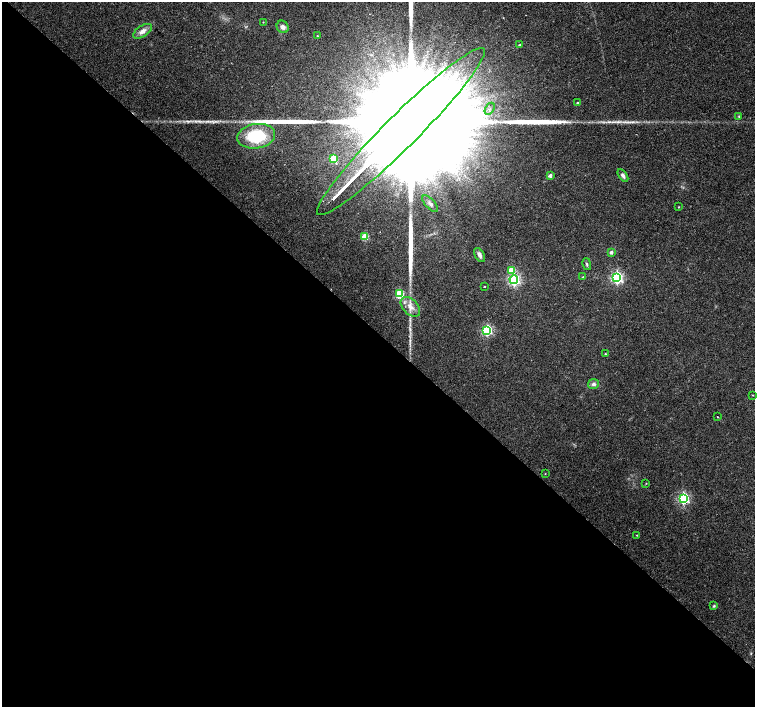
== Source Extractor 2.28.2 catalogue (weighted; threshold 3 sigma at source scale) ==
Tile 14 of 4 x 4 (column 2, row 4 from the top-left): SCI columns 1506-3010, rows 160-1568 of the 6026 x 6026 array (HDU 1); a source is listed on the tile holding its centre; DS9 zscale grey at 2 x 2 block average (1 PNG px = mean of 2 x 2 image px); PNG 757 x 709 px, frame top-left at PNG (2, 2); each listed source drawn as its Kron ellipse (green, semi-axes under 4 px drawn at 4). Shown black and unused: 53% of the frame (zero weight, under 2 of 3 exposures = <1% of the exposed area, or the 3 px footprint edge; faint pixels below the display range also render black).
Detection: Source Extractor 2.28.2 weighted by HDU 2 'WHT'; one run over the whole footprint, this tile lists its part. Background 0.0233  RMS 0.003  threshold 0.0134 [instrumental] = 3 sigma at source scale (4.5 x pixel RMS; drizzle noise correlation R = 1.50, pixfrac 1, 0.0396/0.0396 arcsec/px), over >= 5 px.
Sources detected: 41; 1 inside a brighter object's white glare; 1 cosmic-ray / hot-pixel residue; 3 long thin detections or spike segments (spike, bleed or trail) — neither listed nor drawn; the other 36 listed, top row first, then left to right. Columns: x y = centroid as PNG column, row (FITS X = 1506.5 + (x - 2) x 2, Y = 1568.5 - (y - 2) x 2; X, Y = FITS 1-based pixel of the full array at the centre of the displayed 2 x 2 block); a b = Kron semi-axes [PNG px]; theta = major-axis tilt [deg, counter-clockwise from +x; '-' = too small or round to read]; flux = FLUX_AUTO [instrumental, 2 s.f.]
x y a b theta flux
263 22 2 2 - 0.37
283 27 6 5 - 2.9
142 31 10 5 33 4.7
317 36 3 2 - 0.51
520 45 3 3 - 0.81
577 103 3 3 - 0.92
490 109 6 3 58 1.8
739 116 4 3 - 0.69
401 132 117 16 45 130000
256 136 19 12 9 34
333 159 3 3 - 17
623 175 7 4 -56 2.4
550 176 3 3 - 2.4
430 204 10 5 -47 3.1
678 207 2 2 - 0.43
365 237 3 3 - 29
611 252 3 3 - 2
479 255 8 4 -59 2.4
587 264 6 3 -77 1
511 270 3 3 - 15
583 277 3 2 - 0.43
617 277 4 4 - 140
514 280 4 4 - 130
484 286 2 2 - 0.94
399 294 3 3 - 44
410 307 12 7 -46 6.2
487 330 4 4 - 89
605 354 3 2 - 0.41
593 384 5 5 - 2.2
753 395 2 2 - 0.39
718 417 2 2 - 0.63
545 474 3 2 - 0.29
646 483 2 2 - 0.4
683 498 4 4 - 120
637 535 2 2 - 0.37
714 606 3 3 - 0.86
Isophote crosses this tile's border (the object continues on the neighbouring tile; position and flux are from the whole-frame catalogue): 1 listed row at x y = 401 132
Diffuse or blended objects may show on this block-average render without a row.